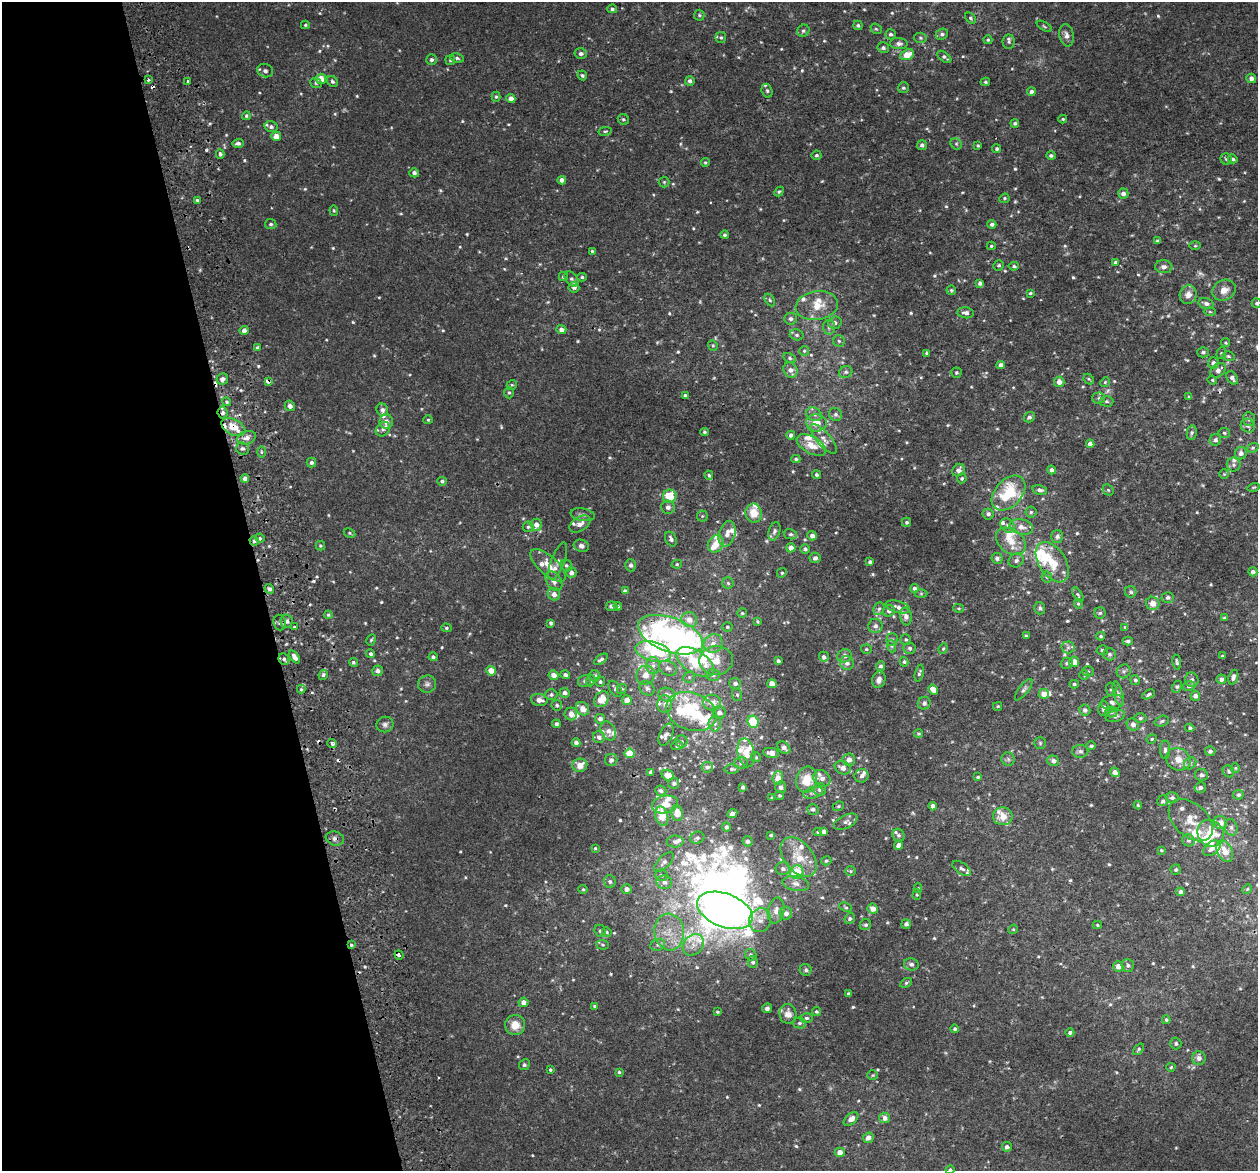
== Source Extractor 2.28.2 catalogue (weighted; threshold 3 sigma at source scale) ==
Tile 5 of 4 x 4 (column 1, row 2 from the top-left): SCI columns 57-1312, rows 2440-3608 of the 5136 x 4831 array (HDU 1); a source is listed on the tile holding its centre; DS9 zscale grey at full resolution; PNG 1260 x 1173 px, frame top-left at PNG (2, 2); each listed source drawn as its Kron ellipse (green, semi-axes under 4 px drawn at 4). Shown black and unused: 21% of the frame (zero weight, under 2 of 3 exposures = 3% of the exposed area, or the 3 px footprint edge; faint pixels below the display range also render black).
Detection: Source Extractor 2.28.2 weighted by HDU 2 'WHT'; one run over the whole footprint, this tile lists its part. Background 0.00261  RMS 0.0026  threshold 0.0119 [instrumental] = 3 sigma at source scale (4.5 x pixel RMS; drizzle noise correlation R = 1.50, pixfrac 1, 0.0396/0.0396 arcsec/px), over >= 5 px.
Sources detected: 751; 2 too faint to see at this stretch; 11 inside a brighter object's white glare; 8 cosmic-ray / hot-pixel residue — neither listed nor drawn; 76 inside a brighter listed object's ellipse — not listed separately; of the other 654, all 500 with FLUX_AUTO >= 0.313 (the completeness limit of this list) listed and drawn (154 fainter detections not listed), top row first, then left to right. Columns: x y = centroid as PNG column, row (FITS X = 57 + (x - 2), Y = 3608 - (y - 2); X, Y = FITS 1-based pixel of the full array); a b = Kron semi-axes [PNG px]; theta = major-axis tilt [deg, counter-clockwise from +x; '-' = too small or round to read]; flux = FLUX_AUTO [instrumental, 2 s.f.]
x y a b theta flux
612 9 5 4 - 0.54
699 15 5 5 - 0.44
970 18 6 4 -42 0.44
305 25 4 4 - 0.32
858 25 5 4 - 0.44
1044 26 8 3 -30 0.36
876 29 6 5 - 0.39
803 31 6 5 - 0.62
890 34 5 5 - 0.62
942 34 6 5 - 0.61
1067 35 11 7 -78 1.3
721 37 5 5 - 0.47
921 38 6 5 - 0.48
988 40 4 4 - 0.36
1009 42 7 6 - 0.6
899 44 9 5 -3 0.89
883 48 6 5 - 0.65
581 54 6 5 - 0.74
907 55 7 5 24 3.7
944 57 8 4 -36 0.61
457 58 7 4 -11 0.49
431 60 5 5 - 0.65
450 60 5 5 - 0.35
265 71 8 6 -15 0.87
582 75 5 4 - 0.43
1251 78 5 5 - 1.2
321 79 5 5 - 3.2
148 80 3 3 - 0.84
188 81 4 3 - 0.42
332 81 6 5 - 0.65
690 81 4 4 - 0.79
985 82 5 4 - 0.39
316 83 6 4 -23 0.46
903 88 6 5 - 0.48
767 91 7 5 -72 0.46
1031 92 4 4 - 0.91
496 97 5 4 - 0.38
511 98 4 4 - 1.7
246 116 4 4 - 0.43
623 119 6 5 - 0.49
1063 119 4 3 - 0.32
1015 123 4 4 - 0.52
271 127 6 5 - 0.74
605 131 7 3 8 0.34
276 136 5 4 - 1.9
238 143 5 4 - 0.79
956 144 6 5 - 0.44
922 145 5 5 - 0.9
978 146 3 3 - 0.32
997 149 4 4 - 0.44
220 154 4 4 - 0.7
816 155 5 4 - 0.48
1051 155 5 4 - 0.52
1226 159 6 5 - 0.43
1233 159 5 4 - 0.56
705 162 4 4 - 0.36
414 173 5 4 - 0.87
562 180 4 4 - 1.3
664 182 5 5 - 0.36
779 191 5 4 - 0.37
1123 194 5 5 - 1.3
1004 198 5 4 - 0.37
197 200 4 4 - 0.38
334 210 5 4 - 0.32
271 224 6 5 - 0.51
992 224 4 4 - 0.79
725 235 4 4 - 0.48
1157 241 3 3 - 0.51
991 246 4 4 - 0.36
1195 246 6 4 1 0.33
592 251 4 3 - 0.42
1115 262 3 3 - 0.37
999 265 5 5 - 0.44
1014 266 5 4 - 0.45
1164 267 8 6 -3 1.1
563 277 4 4 - 0.52
582 277 5 4 - 0.42
572 279 8 5 -52 0.65
980 283 4 4 - 0.93
574 287 5 5 - 1
951 290 4 4 - 0.4
1224 290 12 10 27 2.5
1030 293 3 3 - 0.35
1188 295 9 8 - 1.8
770 300 7 4 -60 0.47
1206 303 7 5 -15 1.1
1257 303 5 5 - 0.49
817 306 21 14 9 4.8
1210 312 6 4 -2 0.36
966 313 8 5 -6 1
791 319 6 6 - 0.86
835 323 7 6 - 0.88
829 327 7 6 - 0.71
244 330 4 4 - 1.4
561 330 5 4 - 1.4
797 335 7 5 -15 0.53
839 341 6 5 - 0.49
1226 343 4 4 - 0.34
713 345 5 4 - 0.35
257 348 4 4 - 0.45
804 351 5 5 - 0.37
1203 352 5 5 - 0.69
926 353 4 3 - 0.38
1221 353 6 4 70 0.35
1228 356 6 5 - 0.46
790 358 6 4 -28 0.47
1214 363 5 5 - 1.1
1001 365 4 4 - 1.2
790 370 8 6 -54 1.6
1218 370 8 6 38 1.5
846 372 7 6 - 0.58
956 373 5 5 - 0.41
1232 378 7 5 -57 1
222 379 6 5 - 0.84
1089 379 6 4 -47 0.36
1212 380 5 4 - 0.32
268 381 4 3 - 2.8
1059 382 5 5 - 1.8
1105 382 5 4 - 0.32
512 385 5 4 - 0.34
509 393 6 4 -89 0.46
685 395 4 3 - 0.53
1189 397 4 4 - 0.35
1098 398 6 5 - 0.53
1106 401 7 5 -1 0.49
227 402 4 4 - 0.42
290 406 5 5 - 1.2
382 410 6 5 - 0.91
223 412 6 5 - 0.66
814 414 8 6 -29 0.99
835 414 7 6 - 0.75
1029 417 5 5 - 0.73
1249 419 7 6 - 0.74
428 420 5 4 - 0.32
386 421 7 7 - 1.3
816 423 10 8 -3 4.1
1248 426 7 6 - 0.76
233 427 13 7 -28 6.4
383 429 8 6 47 0.76
704 432 4 3 - 0.38
1192 433 7 5 80 0.55
1224 433 6 5 - 0.5
791 435 4 4 - 0.9
247 438 9 6 18 1.5
824 439 19 7 -49 2
1215 440 6 5 - 0.83
1090 444 4 4 - 1.2
811 445 16 8 -29 3.1
243 448 6 6 - 0.65
1253 448 6 4 21 0.4
261 452 6 4 -89 0.36
1241 453 6 6 - 1.1
796 459 4 4 - 0.41
311 462 5 4 - 0.7
1234 465 7 7 - 0.72
958 470 7 5 47 1.1
1052 470 4 4 - 0.86
1224 474 5 5 - 0.34
709 475 5 3 - 0.39
816 475 4 4 - 0.51
245 478 4 4 - 0.94
962 478 5 4 - 0.45
442 481 5 4 - 0.51
1253 487 6 4 18 0.31
1040 490 7 4 -11 0.84
1108 490 6 5 - 0.39
1009 493 20 13 47 12
670 496 7 6 - 6.8
668 507 7 6 - 1.3
1031 512 5 5 - 0.5
754 513 9 8 - 3.7
988 514 6 5 - 0.85
583 515 12 6 -10 0.86
702 516 5 5 - 0.34
906 522 4 4 - 0.5
580 524 11 7 32 1.7
536 525 6 5 - 1.6
1008 526 8 6 -44 0.93
528 527 5 5 - 0.51
1021 527 12 7 -12 2
774 531 9 5 72 0.75
349 533 6 4 -28 0.38
727 534 13 8 74 2.1
790 534 7 5 -12 0.52
812 536 5 4 - 1.2
1057 536 6 6 - 0.77
260 538 5 4 - 0.38
671 539 8 5 -64 0.91
254 541 5 4 - 0.74
1011 541 16 12 -38 4
716 544 9 7 59 3.4
320 546 5 4 - 0.36
581 546 8 6 -18 1.1
791 548 4 4 - 1.7
805 549 5 4 - 0.75
815 558 5 5 - 0.9
997 558 5 5 - 0.84
1016 560 8 6 33 0.8
558 561 20 6 69 1.6
870 562 4 4 - 0.83
1052 562 22 13 -57 7.1
677 564 5 4 - 0.35
548 565 22 9 -42 3.7
566 565 6 5 - 0.54
631 565 6 5 - 0.83
1253 572 4 4 - 1
571 573 5 5 - 1.1
782 573 5 4 - 0.45
1047 577 5 5 - 0.45
554 581 11 7 -57 1.4
728 583 5 5 - 0.5
914 588 4 4 - 0.67
269 589 5 4 - 0.78
625 591 4 4 - 0.91
1131 592 6 5 - 0.52
921 593 6 4 0 0.39
554 594 6 6 - 1.5
1078 595 8 4 -56 0.42
1168 597 6 5 - 0.86
1153 603 7 6 - 2.4
1078 604 5 4 - 0.33
612 606 6 4 -7 0.98
618 606 4 4 - 0.46
898 607 12 5 -16 1.2
959 608 5 4 - 0.32
1040 608 6 5 - 0.57
879 609 6 5 - 0.6
889 611 6 5 - 0.89
742 613 5 5 - 0.4
1100 613 6 5 - 0.46
328 615 4 3 - 0.36
906 616 9 6 -80 1.4
1225 618 4 3 - 0.5
689 620 8 7 - 2.2
286 621 7 6 - 0.98
757 621 4 4 - 0.35
280 622 8 6 -81 0.81
551 623 4 4 - 0.58
875 626 7 7 - 0.97
294 627 3 3 - 0.32
727 627 5 4 - 0.37
1125 627 4 4 - 0.32
446 628 5 4 - 0.4
670 635 34 17 -20 49
1026 636 4 3 - 0.47
1101 636 4 4 - 0.4
906 639 5 5 - 0.42
371 640 6 4 61 0.38
892 640 6 5 - 0.59
1128 641 5 4 - 0.53
713 643 10 9 - 2
891 646 6 4 -71 0.45
1068 647 6 6 - 0.7
910 648 6 6 - 0.67
943 648 5 4 - 0.35
866 649 5 4 - 0.38
1102 650 5 5 - 0.59
653 651 18 9 -15 7.7
370 654 4 4 - 0.55
1109 654 6 6 - 0.58
845 656 7 6 - 1.2
1222 656 4 4 - 0.35
294 657 7 4 -54 1.3
433 657 4 4 - 0.64
824 657 5 5 - 0.85
284 659 6 5 - 0.69
601 659 7 4 36 0.66
716 660 17 14 3 4.6
778 661 4 4 - 0.77
353 662 4 4 - 0.45
695 662 21 11 -33 12
904 662 5 4 - 0.44
1074 662 5 5 - 2.2
1177 662 8 4 -82 0.57
847 663 7 6 - 0.93
1067 663 6 5 - 0.48
653 666 8 7 - 1.1
881 666 5 4 - 0.61
668 668 9 7 -24 1.1
378 671 5 5 - 0.98
491 671 5 4 - 3.5
1088 671 5 5 - 0.38
1124 671 7 6 - 0.69
919 673 8 4 75 0.55
323 675 5 4 - 0.56
554 675 5 4 - 1.8
565 675 5 4 - 0.62
645 675 9 9 - 2.3
713 675 7 6 - 0.76
1084 675 5 5 - 0.36
595 676 5 5 - 0.89
689 677 6 5 - 0.52
1233 677 7 4 70 0.98
1221 679 5 4 - 0.93
879 680 8 6 71 1.2
1135 680 5 5 - 0.47
1192 680 7 7 - 0.92
584 681 6 6 - 0.62
591 681 6 4 68 0.39
600 682 5 4 - 0.5
735 683 6 5 - 0.98
427 684 9 8 - 0.95
772 684 5 4 - 2.9
1074 684 4 4 - 0.33
1189 686 6 4 13 0.55
1177 687 6 4 62 0.46
647 688 8 6 -41 0.94
301 689 4 4 - 0.38
615 689 9 5 -57 0.78
622 689 5 4 - 0.37
933 689 5 4 - 2.4
1111 689 6 5 - 0.49
1024 690 13 5 53 0.78
565 693 5 5 - 0.99
551 694 6 5 - 0.61
1044 694 5 5 - 2.3
1118 694 13 4 -75 0.9
1148 694 7 3 30 0.5
667 695 8 6 -16 1.4
737 695 6 5 - 0.44
1195 696 5 5 - 1.1
602 699 9 6 49 3.8
539 700 8 6 -10 1.8
627 700 5 5 - 1.9
1112 702 12 7 11 1.3
712 703 9 8 - 2.4
924 703 6 6 - 0.86
665 704 9 7 88 1.1
557 705 5 5 - 0.53
998 706 4 3 - 0.32
583 709 7 6 - 2.5
1104 709 7 5 89 1
1085 710 5 5 - 0.85
691 711 26 18 -20 14
1111 712 6 5 - 0.6
719 713 6 6 - 1.4
571 714 6 6 - 1.4
1115 716 10 5 16 0.73
1140 718 6 5 - 0.49
600 719 5 5 - 0.85
1162 721 7 5 18 0.52
753 722 6 5 - 8.9
715 723 8 6 90 0.9
385 724 8 7 - 0.9
556 724 4 4 - 0.64
1133 724 6 6 - 1.4
1190 728 4 4 - 0.54
608 731 10 7 -64 1.2
919 734 4 4 - 0.33
666 735 12 6 65 1.1
599 737 6 5 - 0.95
1152 739 5 4 - 0.34
682 741 6 6 - 0.52
332 743 5 4 - 1.3
576 743 4 4 - 1.1
1040 743 6 6 - 0.43
677 745 6 5 - 0.61
1091 746 5 4 - 0.55
784 748 7 5 -41 1.2
1165 750 9 5 89 0.7
1080 751 8 6 2 0.82
1210 751 5 5 - 0.72
630 753 5 4 - 5.5
746 753 14 8 -79 3.6
771 753 8 5 -8 1.4
756 757 5 5 - 0.33
1008 759 7 6 - 0.63
1178 759 12 11 - 2.9
611 760 6 6 - 0.85
849 760 6 6 - 1.8
1053 761 6 5 - 1.1
741 763 7 5 15 0.68
1190 763 7 5 44 0.6
580 765 7 6 - 2.4
707 767 6 5 - 0.92
843 768 8 6 -27 1.8
1235 768 5 4 - 0.34
732 769 7 5 -1 0.57
1228 771 6 5 - 0.48
651 772 4 4 - 1
1115 772 5 4 - 1.8
668 775 6 5 - 3.2
1201 775 6 5 - 0.76
861 776 7 6 - 0.92
978 777 4 3 - 0.35
778 778 7 5 86 2.9
822 778 9 7 -41 1.4
807 780 13 10 78 5.7
674 783 5 5 - 0.68
743 787 4 3 - 0.63
781 787 6 5 - 0.82
1200 788 6 5 - 0.67
820 789 6 6 - 0.95
661 791 5 5 - 0.68
813 793 10 5 15 0.71
780 795 4 4 - 0.34
1238 795 5 5 - 0.55
772 797 3 3 - 0.32
1172 798 6 5 - 0.77
1163 801 6 5 - 0.62
665 804 13 8 14 3.2
1138 805 4 4 - 0.35
838 806 6 4 22 0.42
933 806 4 4 - 1.4
813 809 6 5 - 0.73
677 813 8 6 -80 2.9
732 814 5 4 - 1.2
662 816 10 6 -77 4.6
1003 816 10 9 - 3.2
1191 820 26 16 -42 4.8
846 822 12 6 26 1
1220 823 7 6 - 2
726 827 4 4 - 0.61
1231 827 8 6 -75 0.74
824 831 4 4 - 1.1
818 832 4 3 - 0.32
1211 833 14 12 -48 6.4
771 835 4 3 - 0.4
898 835 6 6 - 0.62
335 838 9 7 -18 1.1
697 838 7 6 - 0.63
1188 840 6 6 - 0.62
748 841 5 5 - 0.75
675 842 8 6 2 0.87
899 845 4 4 - 2
595 848 4 4 - 0.33
1212 848 10 6 38 1.4
1161 850 4 3 - 0.33
1225 851 11 7 -62 3.2
799 857 22 14 -51 5.6
826 861 5 4 - 0.44
664 862 12 6 45 1
962 868 10 5 -35 0.86
783 869 7 6 - 0.83
1176 870 5 5 - 0.5
850 871 5 5 - 0.37
797 872 7 6 - 7.4
661 875 6 5 - 0.6
610 882 6 5 - 0.59
664 882 8 7 - 1.3
796 884 13 7 -12 1.6
918 888 5 4 - 0.37
583 889 4 4 - 0.33
626 889 5 4 - 1.2
1247 889 5 4 - 0.32
1181 892 4 4 - 1.2
917 895 5 4 - 0.33
846 907 6 3 -26 0.36
873 909 5 5 - 2.2
725 910 29 17 -21 150
776 911 13 8 80 1.9
786 913 6 6 - 1.4
850 919 5 5 - 0.58
760 920 12 10 65 2.3
906 924 5 4 - 0.79
865 925 6 5 - 0.53
1097 925 4 4 - 0.34
1013 929 5 4 - 0.31
600 931 6 5 - 0.58
607 932 5 4 - 0.33
669 932 18 15 -84 5.8
351 945 3 3 - 0.33
603 945 6 5 - 0.4
658 945 7 6 - 0.71
693 945 12 9 47 1.9
399 955 5 3 - 1.8
751 955 6 5 - 0.54
753 962 6 5 - 0.65
911 964 7 6 - 0.79
1128 965 6 6 - 0.66
1118 966 5 5 - 1.5
806 970 6 6 - 0.6
906 983 6 4 30 0.39
848 994 4 3 - 0.84
523 1002 5 5 - 1.6
595 1006 4 4 - 0.52
767 1008 5 4 - 0.76
717 1012 3 3 - 0.38
816 1012 4 4 - 0.39
788 1014 10 8 -84 1.7
806 1018 6 5 - 0.55
1166 1020 4 4 - 0.42
799 1023 7 5 -14 0.6
515 1025 10 10 - 3.2
955 1029 4 4 - 0.57
1070 1033 4 4 - 0.62
1176 1043 6 5 - 0.52
1139 1049 7 4 50 0.41
1199 1058 7 6 - 1.2
524 1065 6 5 - 0.51
1171 1067 4 4 - 0.31
550 1070 4 3 - 0.4
619 1072 3 3 - 0.36
873 1075 5 5 - 0.38
885 1118 5 5 - 1.5
851 1119 8 5 41 1.5
868 1138 5 5 - 1.4
1007 1147 5 4 - 0.92
840 1152 5 4 - 1.9
950 1170 4 4 - 0.51
Overlapping masked pixels (flux is a lower limit): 8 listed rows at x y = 268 381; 223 412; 233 427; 254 541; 670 635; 335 838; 351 945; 399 955
Isophote crosses this tile's border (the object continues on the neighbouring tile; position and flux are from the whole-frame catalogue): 2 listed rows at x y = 1257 303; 950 1170